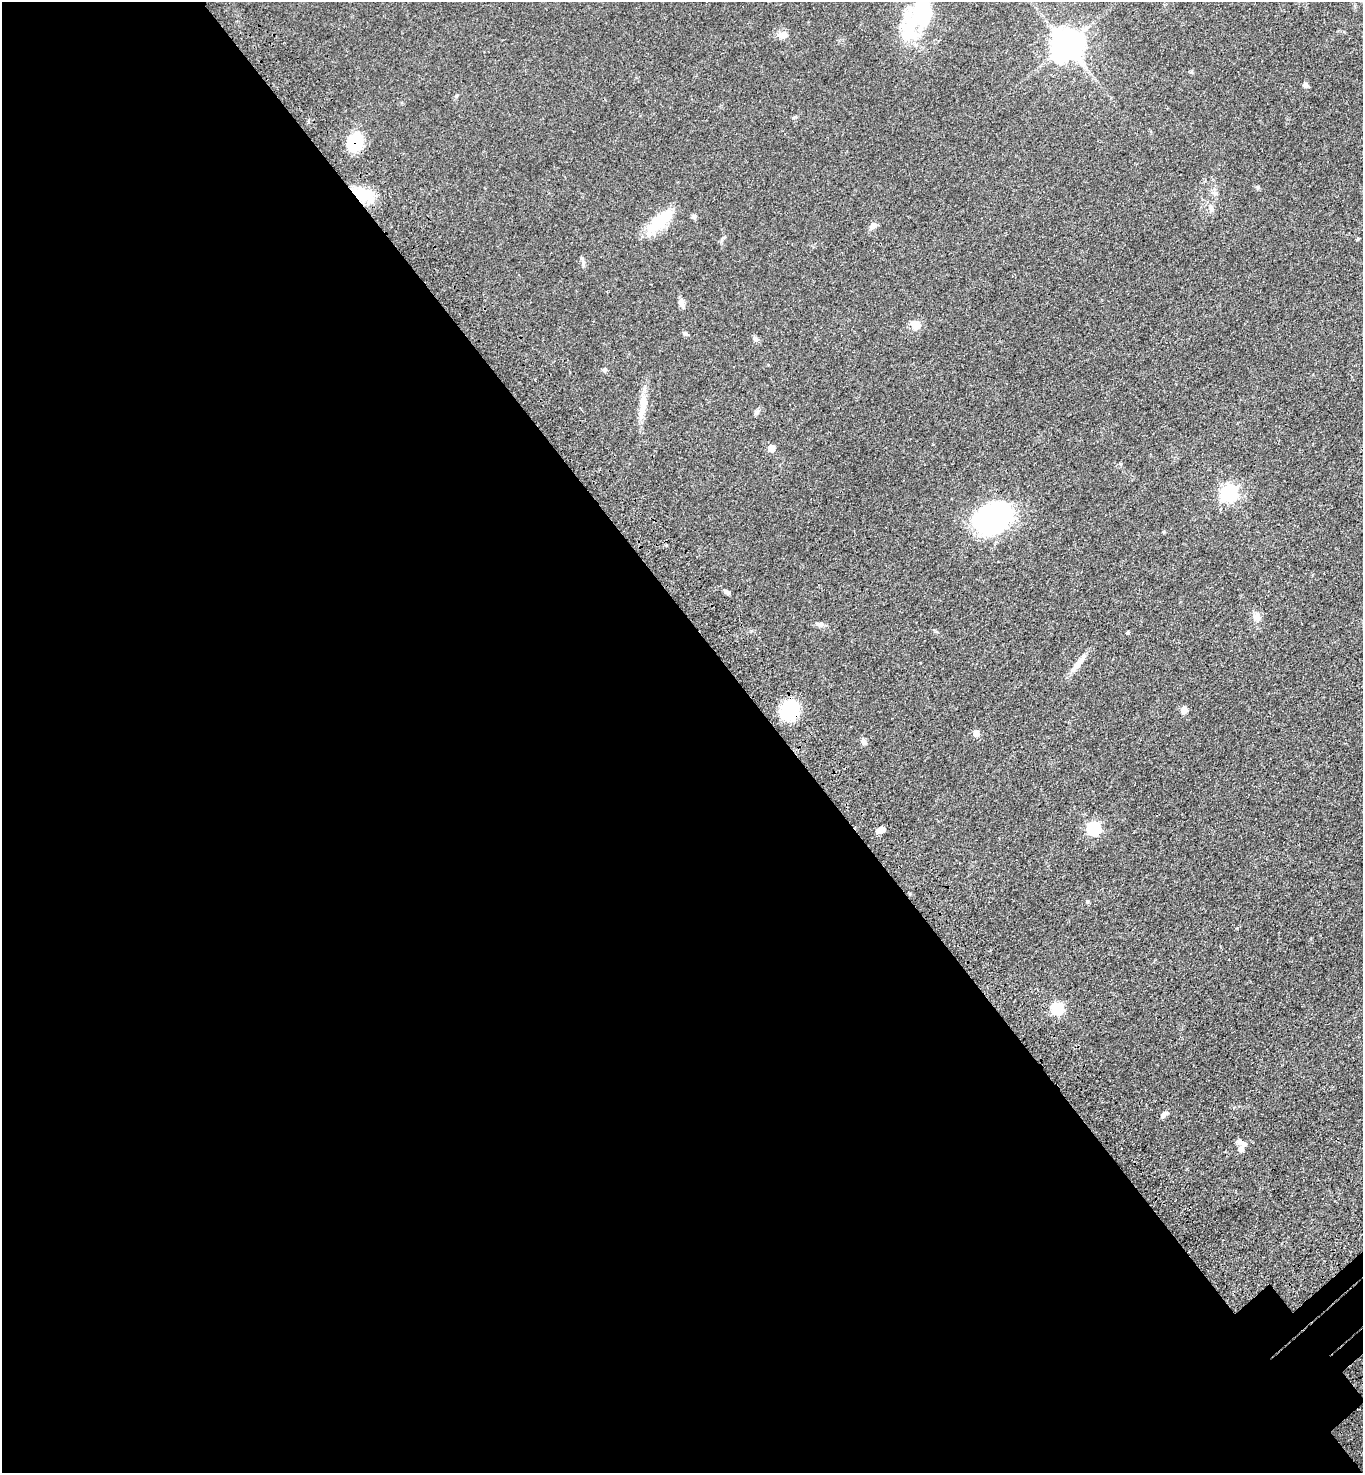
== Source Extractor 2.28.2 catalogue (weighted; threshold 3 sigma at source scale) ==
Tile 9 of 4 x 4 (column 1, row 3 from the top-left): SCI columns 250-1610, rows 1573-3043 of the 6086 x 6088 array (HDU 1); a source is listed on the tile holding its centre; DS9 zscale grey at full resolution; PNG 1365 x 1475 px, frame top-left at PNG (2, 2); no overlay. Shown black and unused: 58% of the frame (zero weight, under 3 of 4 exposures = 6% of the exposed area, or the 3 px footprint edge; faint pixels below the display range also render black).
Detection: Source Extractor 2.28.2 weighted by HDU 2 'WHT'; one run over the whole footprint, this tile lists its part. Background 0.0432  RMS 0.005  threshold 0.0226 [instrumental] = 3 sigma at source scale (4.5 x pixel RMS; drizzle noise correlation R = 1.50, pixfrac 1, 0.05/0.05 arcsec/px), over >= 5 px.
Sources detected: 43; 3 inside a brighter object's white glare — not listed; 1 inside a brighter listed object's ellipse — not listed separately; the other 39 listed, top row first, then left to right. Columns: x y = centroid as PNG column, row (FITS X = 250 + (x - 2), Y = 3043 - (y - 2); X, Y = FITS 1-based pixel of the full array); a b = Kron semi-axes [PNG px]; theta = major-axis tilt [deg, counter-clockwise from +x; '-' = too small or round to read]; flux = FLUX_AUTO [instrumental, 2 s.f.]
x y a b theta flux
924 12 30 24 -82 33
782 35 11 8 -11 3.2
1066 44 9 9 - 810
1305 85 6 6 - 1.5
355 142 20 18 62 15
1257 187 6 5 - 0.81
362 194 26 12 -10 18
1211 208 10 5 -77 1.5
694 216 7 5 -7 1.1
660 221 39 13 44 18
873 226 10 7 49 1.8
1358 238 4 4 - 0.7
582 258 6 4 -46 0.63
681 303 10 6 -77 2.6
916 326 14 12 23 3.9
685 333 6 5 - 0.94
755 339 8 5 -70 1.1
604 370 7 5 77 1
642 406 39 8 82 8.2
757 412 8 5 50 1.2
771 448 5 5 - 8
1229 493 7 6 - 140
995 515 40 31 23 70
727 592 8 5 -30 1.1
1257 617 12 10 -72 3
820 624 9 6 -14 1.7
1128 632 6 3 32 0.55
1078 664 30 7 51 4.8
789 710 17 14 62 30
1184 710 8 6 73 2.5
976 733 5 5 - 5.9
864 742 9 6 -51 1.4
1093 828 6 6 - 65
880 830 10 5 26 3.2
1087 901 5 5 - 0.61
1057 1008 6 6 - 43
1164 1114 9 5 46 1.8
1239 1142 9 6 7 1.5
1241 1149 7 6 - 3.1
Overlapping masked pixels (flux is a lower limit): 3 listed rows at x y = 355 142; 362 194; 789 710
Isophote crosses this tile's border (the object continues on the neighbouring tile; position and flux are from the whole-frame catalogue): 1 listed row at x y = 924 12
Unlisted compact peaks at least as high as the median listed source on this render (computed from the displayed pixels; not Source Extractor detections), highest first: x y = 456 96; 1164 532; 795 117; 1121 464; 722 239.